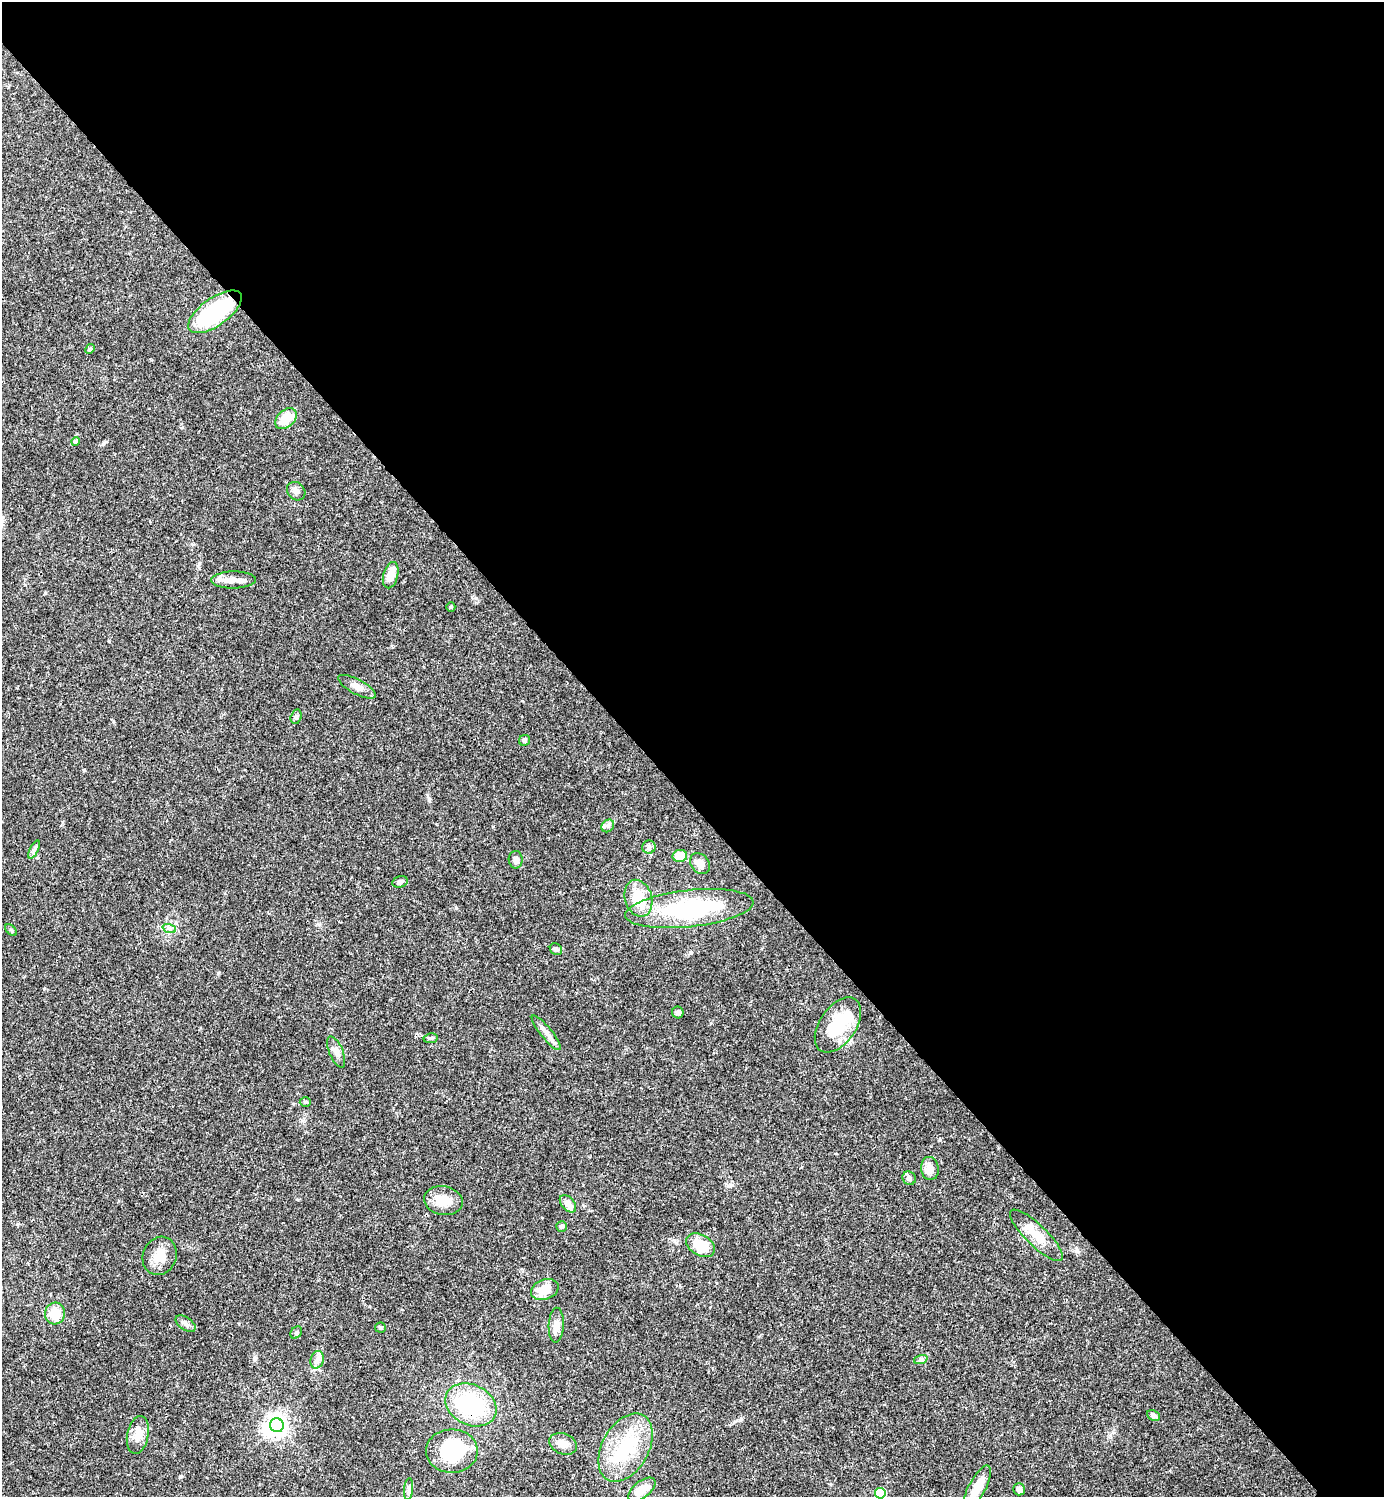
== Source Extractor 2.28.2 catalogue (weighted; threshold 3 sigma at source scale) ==
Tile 3 of 4 x 4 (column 3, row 1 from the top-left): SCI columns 3062-4443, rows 4485-5979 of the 5981 x 5982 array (HDU 1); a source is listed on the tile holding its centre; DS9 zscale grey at full resolution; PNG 1386 x 1499 px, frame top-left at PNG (2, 2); each listed source drawn as its Kron ellipse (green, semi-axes under 4 px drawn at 4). Shown black and unused: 54% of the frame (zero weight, under 3 of 4 exposures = <1% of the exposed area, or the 3 px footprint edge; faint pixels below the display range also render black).
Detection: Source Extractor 2.28.2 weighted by HDU 2 'WHT'; one run over the whole footprint, this tile lists its part. Background 0.0388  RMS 0.0027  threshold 0.012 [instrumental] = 3 sigma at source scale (4.5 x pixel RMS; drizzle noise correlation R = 1.50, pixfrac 1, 0.05/0.05 arcsec/px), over >= 5 px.
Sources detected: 61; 3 inside a brighter object's white glare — neither listed nor drawn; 1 inside a brighter listed object's ellipse — not listed separately; the other 57 listed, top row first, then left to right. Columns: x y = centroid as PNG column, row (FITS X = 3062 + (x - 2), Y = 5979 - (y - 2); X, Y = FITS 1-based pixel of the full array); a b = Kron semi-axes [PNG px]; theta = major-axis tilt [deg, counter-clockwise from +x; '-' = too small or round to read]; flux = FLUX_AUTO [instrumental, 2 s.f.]
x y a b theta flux
215 312 31 14 35 23
90 349 5 4 - 0.31
286 419 12 8 43 5.5
75 441 4 4 - 0.65
296 491 10 8 -46 1.2
391 575 13 7 75 3.8
233 580 22 8 1 2.6
451 607 5 4 - 0.29
357 687 21 7 -28 2.1
296 717 7 5 72 0.57
524 740 6 5 - 0.62
608 826 7 5 46 0.7
649 847 6 6 - 0.75
34 850 10 4 65 0.67
680 856 7 6 - 5.5
516 860 9 7 -88 1.1
700 864 11 9 -52 1.7
400 882 8 5 14 0.68
638 898 19 13 -74 7.4
689 909 64 18 6 29
169 928 7 4 -19 0.64
11 930 7 4 -45 0.36
556 949 6 5 - 0.52
678 1012 6 5 - 0.73
838 1025 31 18 56 11
546 1033 22 5 -51 1.7
431 1038 7 5 9 0.42
336 1052 16 7 -67 1.6
305 1102 5 5 - 0.34
930 1168 12 9 -82 2.6
909 1178 7 6 - 0.92
443 1201 19 14 -12 4.6
568 1204 10 6 -50 2.1
562 1226 5 5 - 0.67
1036 1235 35 10 -44 5.4
700 1245 15 10 -30 6.3
160 1256 19 16 67 4.3
545 1290 14 10 18 4.3
55 1314 11 10 - 4.8
186 1324 11 6 -34 1
556 1325 17 7 87 2.1
380 1328 5 5 - 0.42
296 1333 7 5 53 0.47
921 1359 7 4 19 0.5
317 1360 9 6 74 1.1
471 1405 27 20 -26 24
1154 1415 7 5 -27 0.89
277 1425 7 6 - 150
138 1435 19 10 79 2.8
563 1444 14 10 -22 2.2
625 1448 37 23 61 15
452 1451 26 21 -1 18
977 1487 24 8 62 5.2
409 1489 11 4 85 0.74
1019 1489 6 5 - 1.3
642 1490 16 8 38 3.5
880 1493 5 5 - 14
Overlapping masked pixels (flux is a lower limit): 1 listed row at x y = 471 1405
Isophote crosses this tile's border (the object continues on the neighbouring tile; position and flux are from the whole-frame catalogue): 1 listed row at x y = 880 1493
Unlisted compact peaks at least as high as the median listed source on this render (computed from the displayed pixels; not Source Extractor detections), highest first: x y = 456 908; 218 973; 84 770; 940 1140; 476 598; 180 1477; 429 800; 319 924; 198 566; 103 444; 255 1358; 109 641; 729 1186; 44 988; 151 360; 297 1199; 493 827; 1110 1436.